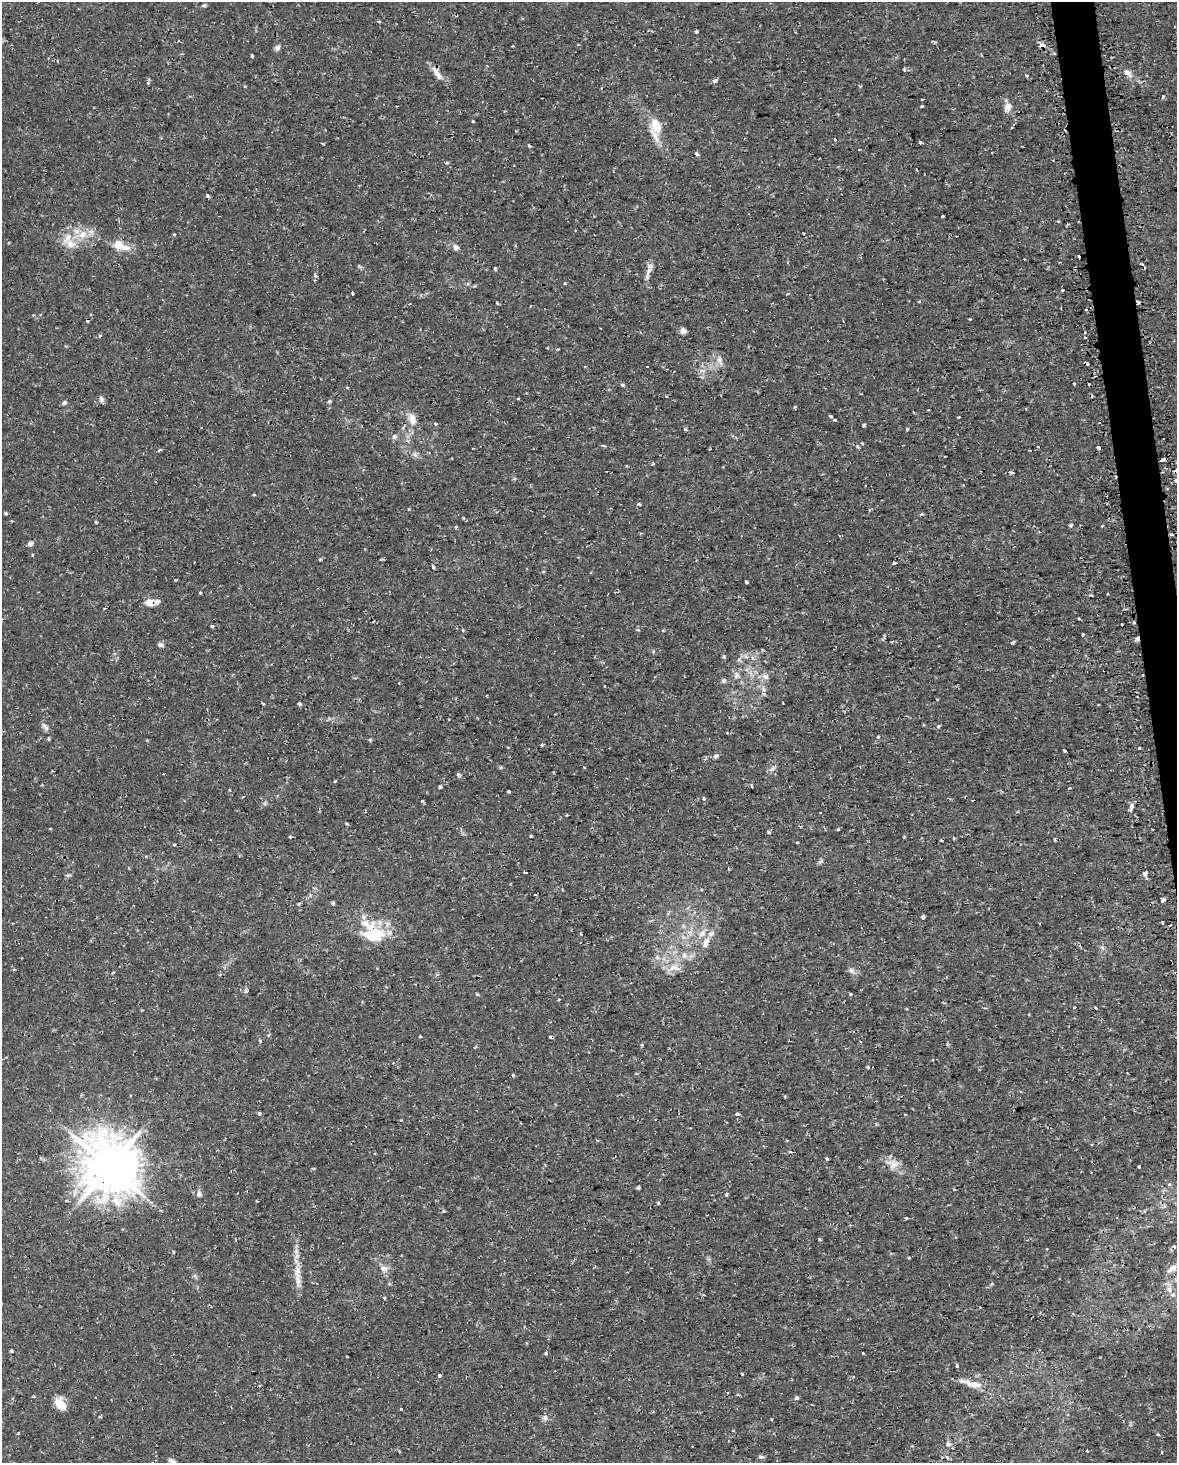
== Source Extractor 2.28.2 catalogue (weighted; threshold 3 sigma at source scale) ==
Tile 6 of 4 x 3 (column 2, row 2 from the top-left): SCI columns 1195-2369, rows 1542-3002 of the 4740 x 4499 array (HDU 1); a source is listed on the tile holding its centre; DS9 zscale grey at full resolution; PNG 1179 x 1465 px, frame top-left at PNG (2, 2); no overlay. Shown black and unused: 2% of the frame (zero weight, under 2 of 3 exposures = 3% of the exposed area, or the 3 px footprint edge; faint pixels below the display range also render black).
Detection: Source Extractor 2.28.2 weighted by HDU 2 'WHT'; one run over the whole footprint, this tile lists its part. Background 0.0102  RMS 0.0013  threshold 0.0058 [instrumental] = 3 sigma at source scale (4.5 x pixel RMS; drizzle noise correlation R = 1.50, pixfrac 1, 0.0396/0.0396 arcsec/px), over >= 5 px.
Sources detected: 252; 1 inside a brighter object's white glare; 30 cosmic-ray / hot-pixel residue — not listed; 3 inside a brighter listed object's ellipse — not listed separately; the other 218 listed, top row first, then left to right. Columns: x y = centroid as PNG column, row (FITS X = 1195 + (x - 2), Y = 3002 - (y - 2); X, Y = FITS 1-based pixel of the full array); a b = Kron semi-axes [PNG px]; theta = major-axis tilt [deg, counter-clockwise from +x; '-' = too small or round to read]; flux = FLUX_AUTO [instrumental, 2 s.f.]
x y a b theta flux
204 5 5 4 - 0.22
379 22 5 3 - 0.13
696 31 3 3 - 0.86
513 46 3 2 - 0.13
1041 46 10 5 10 0.51
277 48 7 6 - 0.44
1054 54 3 3 - 0.27
253 56 3 3 - 0.24
904 69 4 3 - 0.29
437 73 21 7 -59 1.1
1127 73 12 7 -30 0.68
1026 75 4 3 - 0.19
715 81 4 4 - 0.53
148 83 5 4 - 0.18
1163 97 4 3 - 0.28
922 99 3 2 - 0.092
921 106 3 3 - 0.26
1007 107 10 7 67 0.98
473 121 3 3 - 0.41
656 126 21 15 84 2.7
1012 128 3 2 - 0.14
516 131 4 3 - 0.11
920 143 3 3 - 0.79
323 144 3 3 - 0.14
529 146 4 3 - 0.17
859 149 3 2 - 0.1
697 154 5 3 - 0.23
447 163 5 4 - 0.14
207 195 3 3 - 0.5
942 216 3 2 - 0.11
803 233 3 3 - 0.27
83 234 14 10 36 1.6
174 235 3 3 - 0.33
71 244 17 11 -49 1.7
120 246 24 10 -22 2.1
455 247 9 7 -35 0.54
1079 256 4 3 - 0.92
495 268 3 3 - 0.31
649 270 11 8 56 0.7
315 275 6 4 -60 0.31
565 283 3 3 - 0.16
1062 290 3 3 - 0.34
352 293 3 2 - 0.17
788 294 4 3 - 0.15
497 303 4 3 - 0.11
970 319 3 3 - 0.2
683 331 5 4 - 1.4
719 360 10 9 - 0.79
1087 363 5 3 - 1.2
702 371 7 6 - 0.63
1074 384 3 3 - 0.21
622 385 6 4 -20 0.18
666 396 3 3 - 0.12
101 399 8 6 -81 0.36
518 399 4 3 - 0.11
329 401 6 4 66 0.18
64 403 7 5 43 0.27
795 407 3 3 - 0.14
1026 409 3 3 - 0.12
831 416 3 2 - 0.23
959 417 3 2 - 0.24
412 418 12 9 67 0.99
835 420 3 3 - 0.29
435 424 4 3 - 0.16
863 425 3 3 - 0.2
685 429 3 3 - 0.61
907 429 4 3 - 0.13
394 436 7 7 - 0.36
862 443 4 2 - 0.14
604 445 3 3 - 0.25
1099 448 3 3 - 0.49
159 450 4 3 - 0.25
945 457 3 2 - 0.088
1165 459 6 3 11 1.8
1011 473 9 3 -13 0.28
865 486 2 2 - 0.092
639 505 3 3 - 0.51
409 509 3 3 - 0.14
5 513 3 3 - 0.33
921 515 4 4 - 0.27
463 517 3 3 - 0.27
96 522 5 3 - 0.13
1070 525 4 4 - 0.26
1172 534 3 3 - 0.29
30 544 4 4 - 0.68
380 560 4 3 - 0.15
894 563 3 3 - 1.4
433 567 4 3 - 0.72
175 580 3 3 - 0.48
746 582 4 3 - 0.33
200 593 3 3 - 0.32
150 602 8 6 -1 1.9
104 608 3 2 - 0.17
1133 622 4 3 - 0.23
212 626 3 3 - 0.58
463 630 4 3 - 0.12
1137 638 6 4 88 0.39
891 642 4 2 - 0.12
1012 643 3 3 - 0.52
161 645 6 5 - 0.37
724 657 4 4 - 0.27
737 675 9 6 -80 0.46
765 676 9 7 -22 0.57
724 680 6 6 - 0.25
605 686 2 2 - 0.13
763 689 7 4 -88 0.31
263 703 4 3 - 0.14
299 703 4 3 - 0.43
477 718 4 3 - 0.1
449 719 2 2 - 0.1
45 727 13 5 -52 0.47
938 727 5 4 - 0.2
878 737 3 3 - 0.42
49 739 4 3 - 0.18
370 740 4 3 - 0.26
1139 748 3 3 - 0.26
1065 750 3 3 - 0.52
716 756 7 5 38 0.36
285 761 3 3 - 0.15
500 767 5 4 - 0.16
584 767 3 3 - 0.098
772 769 10 4 36 0.35
459 775 6 4 -49 0.33
440 786 4 3 - 0.22
752 786 3 3 - 1.1
1069 788 3 2 - 0.24
508 791 3 3 - 0.49
703 798 4 4 - 0.17
422 801 4 3 - 0.2
1132 805 4 3 - 0.97
1130 810 4 3 - 0.4
820 812 2 2 - 0.12
567 815 3 3 - 0.12
347 824 5 3 - 0.17
50 829 4 2 - 0.11
1152 829 3 2 - 0.22
531 836 3 3 - 0.27
904 837 3 3 - 0.18
954 838 4 3 - 0.15
1055 839 5 3 - 0.14
797 842 3 3 - 0.18
174 844 3 3 - 0.12
728 869 3 3 - 0.18
525 872 4 3 - 0.24
1145 874 5 3 - 2.5
535 895 3 3 - 0.34
1163 900 5 4 - 0.41
299 904 5 4 - 0.15
923 917 4 4 - 0.43
1162 922 4 3 - 0.3
702 933 13 8 43 1
374 935 29 27 -36 5.4
706 942 12 7 70 0.98
684 955 9 6 -89 0.49
657 958 7 4 -19 0.26
674 968 14 8 -10 1.2
851 970 9 7 -35 0.51
386 987 4 2 - 0.12
245 991 4 4 - 0.44
477 994 5 3 - 0.13
851 994 4 3 - 0.13
558 999 3 3 - 0.18
1074 1007 3 2 - 0.13
1095 1008 4 3 - 1.1
420 1036 3 3 - 0.28
260 1041 4 4 - 0.15
860 1041 3 3 - 0.19
642 1045 3 3 - 0.35
475 1047 5 3 - 0.14
932 1060 3 2 - 0.15
868 1067 3 3 - 0.43
636 1073 4 3 - 0.15
513 1075 3 3 - 0.3
785 1097 3 2 - 0.14
260 1114 3 3 - 0.74
737 1114 3 3 - 0.73
905 1115 3 3 - 0.12
401 1120 3 3 - 0.14
827 1159 3 3 - 0.32
893 1164 22 11 -23 1.4
109 1167 16 15 - 590
1139 1167 3 3 - 0.59
1169 1184 5 4 - 0.19
638 1187 3 3 - 0.31
199 1194 7 6 - 0.51
726 1194 3 3 - 0.43
257 1201 3 2 - 0.19
1164 1206 5 4 - 0.24
444 1211 4 3 - 0.13
906 1218 3 3 - 0.14
819 1239 3 3 - 0.17
1174 1246 3 3 - 0.19
909 1257 5 3 - 0.12
384 1268 10 8 -40 0.65
1172 1268 17 9 31 1
298 1280 23 8 -82 1.5
1169 1290 10 6 -52 0.7
384 1298 4 3 - 0.17
11 1351 3 3 - 0.23
863 1353 3 3 - 0.2
546 1354 4 3 - 0.27
1099 1358 3 2 - 0.11
957 1366 3 3 - 0.53
742 1374 3 3 - 0.12
440 1375 3 3 - 0.4
972 1384 30 8 -14 1.6
738 1395 5 3 - 0.13
33 1396 3 3 - 0.23
796 1398 5 4 - 0.19
61 1404 14 9 -56 2
545 1418 8 7 - 0.4
1157 1434 4 3 - 0.17
948 1444 4 3 - 1.5
1087 1451 3 2 - 0.12
1162 1452 3 2 - 0.15
761 1457 8 5 -2 0.25
947 1458 6 5 - 0.27
172 1461 10 5 -29 0.45
Overlapping masked pixels (flux is a lower limit): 11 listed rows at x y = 1041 46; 1054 54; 1087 363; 1165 459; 150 602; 1133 622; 1137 638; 1163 900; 374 935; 109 1167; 1172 1268
Isophote crosses this tile's border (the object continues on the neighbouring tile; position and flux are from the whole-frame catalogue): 1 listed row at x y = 172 1461
Unlisted compact peaks at least as high as the median listed source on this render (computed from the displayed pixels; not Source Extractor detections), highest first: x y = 401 1409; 1083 634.